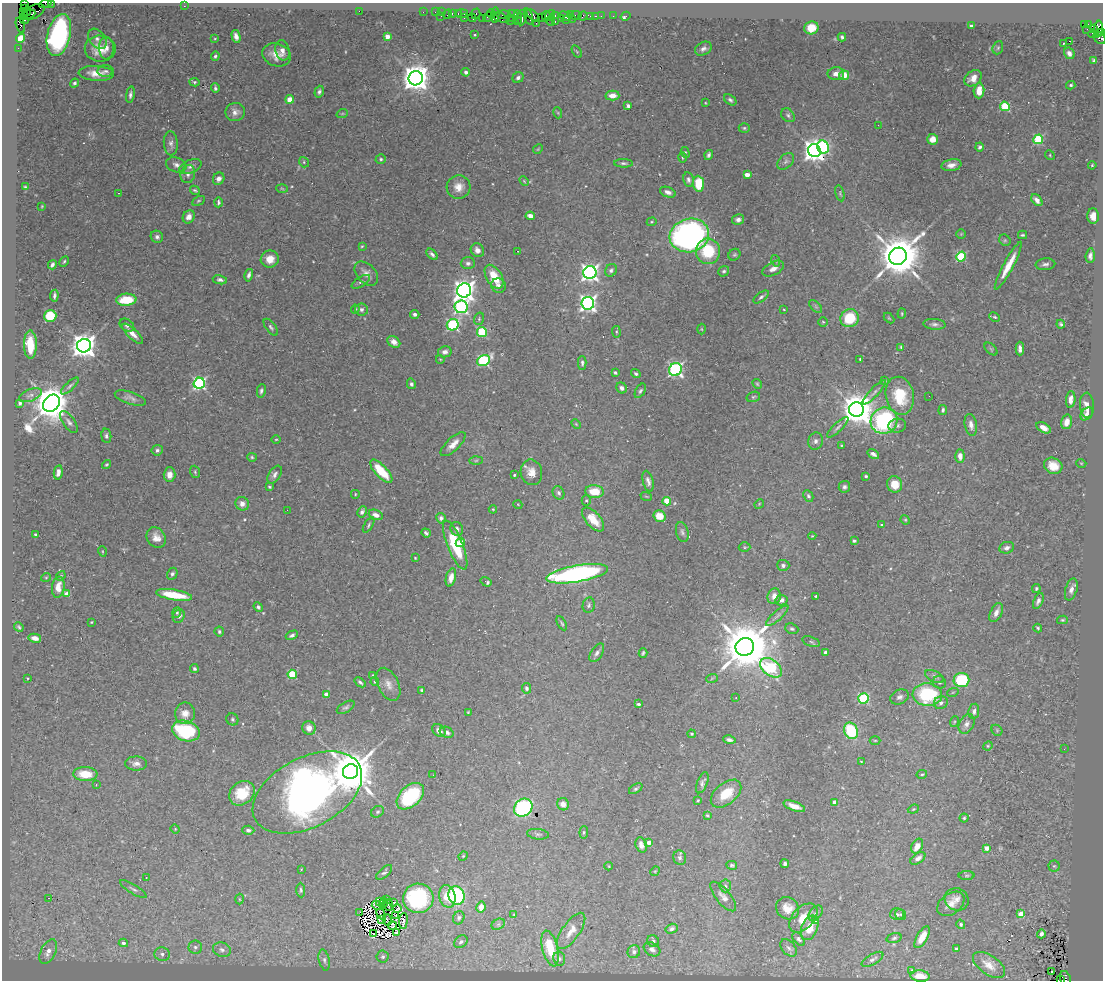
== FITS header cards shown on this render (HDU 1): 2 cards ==
NAXIS1  =                 1101
NAXIS2  =                  978

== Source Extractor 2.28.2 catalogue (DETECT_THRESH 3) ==
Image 1101 x 978 px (HDU 1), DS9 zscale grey, 1 PNG px = 1 image px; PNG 1105 x 982 px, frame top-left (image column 1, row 978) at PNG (2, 3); each listed source drawn as its Kron ellipse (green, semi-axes under 4 px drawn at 4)
Background 0.413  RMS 0.02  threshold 0.0606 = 3 sigma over >= 5 px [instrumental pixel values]
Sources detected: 526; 8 with non-positive FLUX_AUTO (blend fragments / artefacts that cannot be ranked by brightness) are neither listed nor drawn; of the other 518, the 500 brightest by FLUX_AUTO listed and drawn (18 fainter detections omitted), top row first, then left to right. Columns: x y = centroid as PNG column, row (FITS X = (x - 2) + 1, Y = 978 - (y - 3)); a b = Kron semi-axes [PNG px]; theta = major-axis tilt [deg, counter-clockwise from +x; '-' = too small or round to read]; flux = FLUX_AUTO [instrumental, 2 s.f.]
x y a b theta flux
45 3 6 2 26 13
51 3 2 2 - 3.2
24 4 3 2 - 29
184 6 2 2 - 3.9
24 9 3 3 - 70
27 11 4 3 - 120
359 11 2 2 - 34
23 12 4 3 - 98
33 12 12 6 26 120
423 12 2 2 - 3.4
435 12 2 2 - 9.2
442 12 2 2 - 8.4
452 13 3 2 - 17
458 13 3 2 - 17
461 13 6 3 2 27
29 14 6 3 21 150
447 14 5 2 - 26
476 14 5 4 - 20
491 14 4 3 - 16
503 14 7 3 0 51
513 14 4 2 - 42
495 15 8 4 84 48
533 15 8 3 -45 66
550 15 6 3 51 29
555 15 3 2 - 19
571 15 3 2 - 15
576 15 6 3 10 24
441 16 2 2 - 2.4
546 16 5 2 - 24
565 16 6 4 -22 58
583 16 5 4 - 12
590 16 4 3 - 32
595 16 3 2 - 13
601 16 2 2 - 8.1
613 16 2 2 - 2.9
626 16 5 3 - 11
488 17 5 3 - 34
518 17 7 3 -85 110
522 17 8 3 80 43
528 17 8 4 -72 44
541 17 2 2 - 9.5
464 18 4 2 - 13
472 18 4 3 - 65
482 18 4 2 - 17
501 18 9 4 -22 87
512 18 2 2 - 14
561 18 3 2 - 18
572 19 2 2 - 40
25 20 4 3 - 170
517 20 4 2 - 61
566 20 3 2 - 85
510 21 2 2 - 11
550 21 5 3 - 22
555 22 3 2 - 45
536 23 2 2 - 4.3
1088 24 3 3 - 3.8
20 25 8 4 -73 50
1085 25 4 3 - 46
971 26 3 3 - 5.2
811 28 7 6 - 30
1093 28 4 3 - 150
1087 29 3 2 - 4.1
1098 29 8 4 80 190
1101 33 4 3 - 47
1092 34 4 3 - 6.8
59 35 21 11 76 270
475 35 3 2 - 1.4
236 36 6 4 -77 8.1
387 36 4 4 - 15
842 37 4 3 - 2.9
21 38 4 4 - 50
1099 38 7 5 -47 89
97 39 11 7 -50 6.8
215 39 4 3 - 1.2
1070 41 3 2 - 110
1063 44 3 2 - 9.8
18 48 2 2 - 4.3
106 48 11 7 -88 7.7
998 48 7 5 68 2.3
100 49 15 13 -1 25
703 49 9 6 29 5.3
282 50 10 7 -76 7.7
577 52 7 4 -59 1.8
1069 53 6 5 - 5.7
276 55 15 11 -18 17
215 56 5 4 - 2.5
1094 61 4 3 - 2.4
106 71 8 6 3 4.2
466 72 4 4 - 4.2
96 73 17 7 -3 16
836 74 8 6 1 9.3
844 75 5 5 - 21
416 78 7 7 - 2200
518 78 6 5 - 4.3
973 78 10 7 39 12
194 82 5 4 - 2.3
74 83 5 4 - 2.6
1071 85 4 3 - 2
215 88 5 3 - 2.7
979 91 7 5 86 18
319 92 6 4 73 3.6
130 95 8 4 80 4.2
612 96 7 5 -1 12
290 99 4 4 - 24
730 100 7 4 -38 3.2
705 103 3 2 - 1
628 106 4 4 - 3.7
1005 106 5 4 - 69
235 112 10 9 - 8.4
558 113 5 3 - 1.3
342 114 6 3 19 1.5
788 115 8 5 -47 3.5
878 125 3 2 - 1.1
744 128 5 4 - 2.1
933 139 5 5 - 14
1038 139 5 4 - 96
171 143 12 7 -86 5.9
823 147 7 5 -64 160
980 147 4 3 - 2.9
538 149 5 4 - 1.4
814 151 6 6 - 1200
685 153 6 3 -72 2.1
709 155 5 3 - 3.4
1050 155 5 4 - 1.5
682 157 5 4 - 1.8
381 159 5 5 - 2.3
786 161 10 6 45 4.3
304 162 5 4 - 2
623 163 9 4 -2 3.3
176 165 10 7 -17 6.1
951 165 10 6 11 9.2
1092 165 4 3 - 1.6
190 167 12 6 23 5.6
188 174 9 7 75 5.9
747 175 4 3 - 16
219 179 6 5 - 6.4
688 180 7 5 -81 4.1
524 181 6 3 -46 1.4
699 184 8 5 -84 41
25 187 3 3 - 1.7
458 187 12 11 - 15
282 188 6 3 -4 1.4
195 190 5 3 - 2.2
668 192 8 5 -21 5.7
119 193 3 2 - 5.3
840 193 8 4 -75 2
1037 200 7 4 -51 8
198 201 7 4 26 1.9
218 202 5 3 - 2.8
42 206 3 2 - 0.96
530 216 4 4 - 14
1093 216 8 5 -89 10
189 217 7 5 58 9
738 220 6 5 - 5.8
652 222 5 4 - 1.7
961 234 5 5 - 1.5
689 235 20 16 15 560
1022 235 4 3 - 2
157 237 6 6 - 4
1005 240 6 5 - 2
362 246 4 3 - 1.4
477 250 7 6 - 8.5
518 251 3 2 - 1.8
708 251 13 12 - 61
432 254 7 4 -47 3.9
734 255 6 5 - 2.3
898 256 9 8 - 6300
1090 256 7 4 86 5.1
961 257 5 4 - 92
270 259 9 8 - 16
64 261 5 3 - 1.7
776 261 6 3 -71 1.7
468 263 7 6 - 4.3
1045 264 10 6 5 4.8
52 265 5 3 - 3.7
1008 266 27 5 62 24
773 269 12 6 28 8.6
611 270 7 5 55 3.4
724 271 6 5 - 2.6
590 272 6 6 - 590
366 274 14 9 -46 9.6
249 275 6 4 76 4.5
494 277 13 7 -59 34
220 280 7 4 -11 4.1
361 282 10 4 32 3.4
499 286 7 7 - 6.6
464 290 7 7 - 960
54 296 6 3 83 3.4
761 297 9 4 37 3.2
126 300 10 6 4 41
588 303 6 6 - 530
816 306 8 4 -45 2.7
461 307 6 6 - 280
355 309 4 4 - 1.6
361 309 6 6 - 4.3
784 310 3 2 - 1.2
902 313 5 3 - 1.5
415 314 4 4 - 4.4
50 316 6 6 - 50
995 317 5 3 - 1.8
850 318 9 8 - 56
889 318 6 3 -45 1.6
479 319 6 5 - 1.9
823 322 5 4 - 1.8
934 324 11 5 -5 4.5
1061 324 4 3 - 2.3
127 325 8 5 -34 4.7
453 325 6 5 - 180
271 327 10 5 -52 3.4
702 329 5 3 - 1.3
482 332 5 4 - 94
616 332 6 3 -82 1.6
132 334 13 5 -44 11
394 342 7 5 -36 8.3
30 344 14 6 -89 33
84 346 7 7 - 1500
901 347 3 3 - 1.4
991 349 8 4 -45 2.4
1020 349 7 4 -90 5.5
445 352 7 5 10 5.7
440 359 4 3 - 1
860 359 3 3 - 1.7
483 361 6 5 - 170
582 363 7 4 -88 3.1
675 369 7 6 - 350
615 373 4 3 - 2.5
636 374 5 4 - 2.9
885 380 3 3 - 2.3
199 383 6 5 - 260
411 384 5 4 - 3.1
757 384 5 4 - 1.8
70 386 11 4 43 3.7
622 388 6 5 - 5.7
261 391 7 4 77 3.2
640 391 8 4 60 3
874 392 16 4 46 5.2
31 395 12 6 21 5.3
900 396 19 14 -78 58
929 396 3 2 - 1.3
753 397 7 5 16 2.4
130 398 16 6 -18 6.9
1071 399 8 4 83 9.3
20 403 4 3 - 3.4
51 403 9 7 48 4200
1087 405 12 7 -86 9.7
856 410 7 7 - 3100
943 410 5 3 - 3.2
1087 414 7 5 48 6.1
884 421 13 13 - 190
69 422 13 6 -54 5.4
1067 422 7 5 75 9.8
576 424 5 3 - 1.3
971 425 11 6 -80 7.7
897 426 9 7 10 4
838 427 14 4 43 4.4
1044 428 8 5 -30 9
106 436 7 5 -85 3.2
276 439 4 3 - 1.2
816 441 9 7 77 5.4
453 444 16 6 44 11
841 445 3 2 - 0.96
157 450 5 5 - 3.8
873 454 6 4 -34 5.2
960 456 7 4 -86 8.4
252 457 5 4 - 2
476 460 6 4 2 2.2
1081 463 5 3 - 1.2
107 464 5 4 - 1.9
1053 466 9 7 -25 19
381 471 15 6 -46 44
58 472 7 4 78 6.1
195 472 6 4 -70 2.1
531 472 13 10 -78 15
169 475 7 6 - 9
275 475 10 5 57 5.2
514 475 3 3 - 1.7
866 476 3 3 - 1.9
648 481 10 5 -76 5.8
895 484 8 7 - 23
270 487 3 3 - 1.8
844 487 6 5 - 3.6
594 492 9 6 -6 31
559 493 7 5 -60 3.5
355 494 4 4 - 1.3
646 496 6 3 -19 1.4
808 496 6 4 -62 2.9
586 501 5 4 - 2.3
667 501 4 4 - 39
242 504 7 6 - 8.1
759 504 5 4 - 1.3
518 505 4 3 - 0.93
493 509 4 4 - 1.3
287 510 2 2 - 1.6
362 512 6 4 63 4.1
376 515 7 5 -22 7.8
660 516 6 5 - 23
441 518 5 4 - 4
593 519 14 7 -48 25
905 520 5 4 - 1.5
369 525 8 4 58 2.5
882 525 3 3 - 1.6
457 529 7 6 - 4.5
682 532 10 6 -77 4.3
426 533 5 3 - 3.2
36 535 3 3 - 1.8
812 536 4 3 - 1.1
156 538 11 9 -51 11
854 541 4 3 - 2.2
460 542 5 4 - 19
455 545 26 7 -68 67
745 547 6 5 - 1.9
1007 548 7 5 19 5.4
102 551 5 3 - 1.4
415 558 3 3 - 1.3
783 565 6 5 - 4.2
172 574 6 5 - 3.4
577 574 31 8 10 370
61 576 5 4 - 2
46 577 5 3 - 1.2
451 577 9 5 75 9
486 582 6 3 -31 5.3
58 587 10 6 83 13
1036 588 4 4 - 2
1071 590 11 6 73 7.2
67 594 4 4 - 16
174 595 18 5 -9 44
774 596 8 6 75 11
816 596 3 2 - 1.3
781 600 6 5 - 6.9
1038 601 9 4 67 4.7
589 605 8 6 78 3.3
258 607 5 4 - 3.2
177 613 5 3 - 1.7
996 613 10 5 63 8.7
179 616 7 5 61 5.2
777 616 14 4 42 5.7
1062 620 5 4 - 2
91 622 3 2 - 1.2
562 623 8 3 -60 2.1
19 627 5 3 - 2.1
1038 628 4 3 - 2.1
792 629 7 5 -21 2.4
219 632 5 4 - 2.5
292 635 6 4 28 3.4
35 638 6 4 -12 7.9
811 642 9 5 -19 2.6
745 647 9 8 - 9100
826 652 3 3 - 7.8
597 653 10 5 57 5.1
643 653 4 2 - 2
771 668 12 8 -38 170
194 669 4 4 - 2.5
292 674 4 4 - 70
373 675 4 3 - 1.5
935 677 10 5 -27 4.9
27 678 2 2 - 0.95
712 678 6 3 20 1.6
961 680 8 7 - 88
360 682 6 4 -39 2.9
375 682 4 4 - 2.1
939 682 7 6 - 3.8
388 684 17 10 -64 12
527 688 5 4 - 4.1
422 690 3 3 - 2
953 692 6 3 18 1.3
326 695 4 4 - 12
927 695 15 11 -3 100
736 697 3 2 - 1.4
900 697 9 7 23 5.1
863 699 5 5 - 140
941 703 7 6 - 4.3
639 704 4 3 - 2.8
346 707 10 5 30 3.4
974 711 7 5 81 4.4
468 712 3 2 - 1.1
185 713 10 10 - 12
232 719 6 5 - 2.7
954 722 5 3 - 1.4
967 724 10 7 62 6.1
309 728 7 6 - 8.1
439 730 7 5 -42 7.8
997 730 6 5 - 1.9
186 731 14 10 -18 130
851 731 8 6 -66 78
446 732 7 5 -25 5
692 734 4 3 - 1.4
729 740 6 4 -12 4.1
875 740 5 3 - 1.3
988 746 5 4 - 1.6
1064 749 2 2 - 1.3
861 761 4 2 - 1
136 764 11 7 -1 7.3
350 772 8 7 - 6900
85 774 12 7 -3 34
922 774 5 3 - 1.7
433 775 3 2 - 1.6
702 783 11 5 68 4.3
96 785 2 2 - 1
636 789 7 4 32 2.8
307 792 59 34 27 860
242 793 14 11 39 39
726 794 18 10 40 34
410 796 16 10 43 110
698 801 3 3 - 1.6
835 802 4 4 - 8.9
563 804 6 6 - 9
794 806 11 4 -20 12
523 808 10 8 43 210
913 809 6 4 21 1.7
377 812 7 5 30 2.7
707 815 4 3 - 1.9
964 818 4 4 - 2.1
175 829 5 4 - 1.4
248 830 6 4 -4 4.1
584 832 6 4 84 2
538 834 11 5 -6 3.7
649 842 4 3 - 9.5
641 845 8 5 -70 6.2
917 846 8 5 60 13
987 848 4 3 - 16
463 856 5 4 - 1.3
680 858 7 6 - 4.5
918 858 8 5 37 7
785 864 4 3 - 3.6
732 865 5 4 - 2.7
609 866 4 3 - 0.99
1054 866 5 5 - 2.4
301 869 3 2 - 3.8
655 871 5 4 - 1.5
384 872 10 5 42 3.1
967 876 8 4 0 2.1
146 878 3 2 - 1.3
725 886 6 5 - 3.1
133 889 15 4 -31 4.7
301 890 7 4 -87 2.7
457 895 9 8 - 120
447 896 11 8 -77 29
723 897 18 7 -50 8.6
49 898 3 2 - 20
418 898 15 14 - 140
239 899 5 3 - 1.4
387 899 4 2 - 2.3
957 899 12 11 - 8.7
380 902 3 2 - 0.98
394 902 3 2 - 1
384 903 5 3 - 2
951 904 15 10 36 12
388 905 6 2 -68 1
378 906 6 2 -18 2.3
481 907 5 4 - 12
397 908 4 2 - 2.9
787 908 12 10 -34 15
360 913 3 2 - 1.1
816 913 9 6 50 3.8
381 914 5 2 - 1
897 914 7 6 - 3.5
901 914 6 5 - 2.3
1020 914 4 4 - 23
396 915 3 2 - 1.1
514 915 4 4 - 1.5
459 918 7 5 64 3.3
803 918 17 10 47 20
382 920 3 2 - 1.1
387 920 6 2 -80 1.8
816 920 4 4 - 13
403 921 8 4 83 8.3
498 924 7 5 30 2.8
961 924 5 4 - 2.6
392 926 4 3 - 0.93
810 928 13 8 68 21
672 929 6 4 17 3.8
571 931 21 9 55 15
396 933 3 3 - 2.7
374 934 3 2 - 1.9
1041 934 4 4 - 5.6
922 937 12 5 59 20
894 938 7 4 17 2.8
799 939 8 4 -48 3.5
653 941 6 5 - 3.6
461 942 7 5 40 3.3
123 943 5 4 - 4.5
195 947 7 6 - 4.3
789 948 10 6 -49 4.1
550 949 18 7 -76 39
652 949 9 6 -31 5.8
956 949 3 3 - 4
222 950 9 7 -19 6.9
48 952 13 7 64 10
634 952 7 6 - 3.8
162 954 8 6 -12 5.6
383 957 6 6 - 2.8
559 959 7 6 - 3.3
873 959 12 5 30 4.2
324 960 11 5 -78 4.1
989 965 18 9 -35 14
912 970 3 3 - 1.4
1051 971 3 2 - 2.7
920 976 10 5 -6 14
1066 979 9 5 -73 43
1060 980 4 2 - 33
At the frame edge (FLAGS 8, measured only in part): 7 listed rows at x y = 45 3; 51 3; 24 4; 1101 33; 1099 38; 1066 979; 1060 980
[18 fainter detections neither listed nor drawn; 8 non-positive-flux detections neither listed nor drawn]